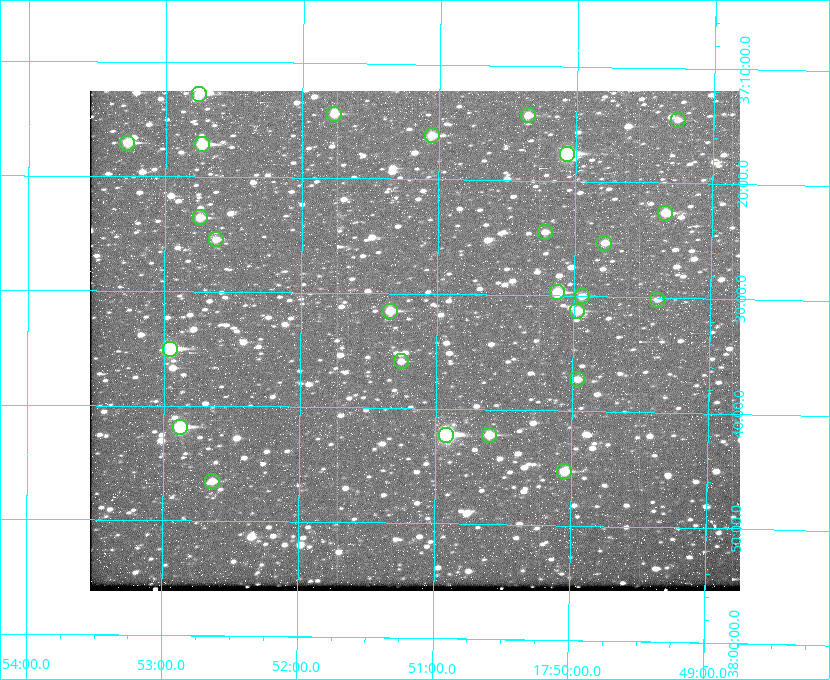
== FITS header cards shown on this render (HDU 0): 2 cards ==
NAXIS1  =                  650
NAXIS2  =                  500

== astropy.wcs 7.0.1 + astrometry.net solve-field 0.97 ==
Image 650 x 500 px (HDU 0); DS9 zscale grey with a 90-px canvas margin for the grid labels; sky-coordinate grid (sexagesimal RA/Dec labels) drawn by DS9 from the SOLVED WCS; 26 Tycho-2 reference stars matched to detected sources circled (green)
Header WCS: none
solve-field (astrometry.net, Tycho-2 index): SOLVED blind (the file carries no WCS)
Solved WCS: RA---TAN-SIP/DEC--TAN-SIP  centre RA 17:51:10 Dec +37:34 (267.79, +37.57 deg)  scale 5.23 arcsec/px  FOV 56.7' x 43.6'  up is +179 deg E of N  parity flipped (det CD > 0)
(file carries no celestial WCS; the grid is the blind solution)
Tycho-2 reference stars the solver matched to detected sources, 26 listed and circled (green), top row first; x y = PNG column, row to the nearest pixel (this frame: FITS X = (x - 90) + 1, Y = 500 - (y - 91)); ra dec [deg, ICRS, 3 dp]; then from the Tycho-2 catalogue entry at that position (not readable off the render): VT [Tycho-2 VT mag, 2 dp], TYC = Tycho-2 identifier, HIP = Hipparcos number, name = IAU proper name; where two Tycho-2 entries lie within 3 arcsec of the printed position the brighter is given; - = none
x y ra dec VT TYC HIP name
199 94 268.189 +37.213 9.71 2620-542-1 - -
334 114 267.943 +37.240 10.39 2620-505-1 - -
528 115 267.589 +37.238 11.09 2619-212-1 - -
678 120 267.316 +37.242 12.03 2619-611-1 - -
432 135 267.764 +37.270 10.17 2620-784-1 - -
127 143 268.319 +37.285 9.88 2620-536-1 - -
202 144 268.183 +37.286 8.98 2620-786-1 87506 -
567 154 267.517 +37.293 8.96 2619-379-1 - -
665 213 267.335 +37.377 10.60 2619-634-1 - -
200 217 268.186 +37.393 10.44 2620-175-1 - -
545 232 267.555 +37.408 11.50 2619-358-1 - -
216 239 268.156 +37.424 11.25 2620-712-1 - -
604 243 267.445 +37.422 11.17 2619-451-1 - -
557 292 267.531 +37.495 10.07 2619-274-1 - -
582 296 267.485 +37.500 11.33 2619-40-1 - -
657 300 267.347 +37.503 12.15 3088-638-1 - -
390 311 267.836 +37.525 9.96 3089-889-1 - -
577 311 267.494 +37.522 10.35 3088-270-1 - -
170 349 268.239 +37.584 8.64 3089-755-1 - -
401 361 267.815 +37.598 11.54 3089-1081-1 - -
577 379 267.491 +37.621 11.40 3088-1284-1 - -
180 427 268.219 +37.697 8.93 3089-671-1 - -
446 435 267.730 +37.705 8.13 3089-1203-1 87349 -
489 435 267.652 +37.703 11.04 3089-693-1 - -
564 471 267.512 +37.755 10.10 3089-2332-1 - -
212 481 268.159 +37.775 11.22 3089-2245-1 - -